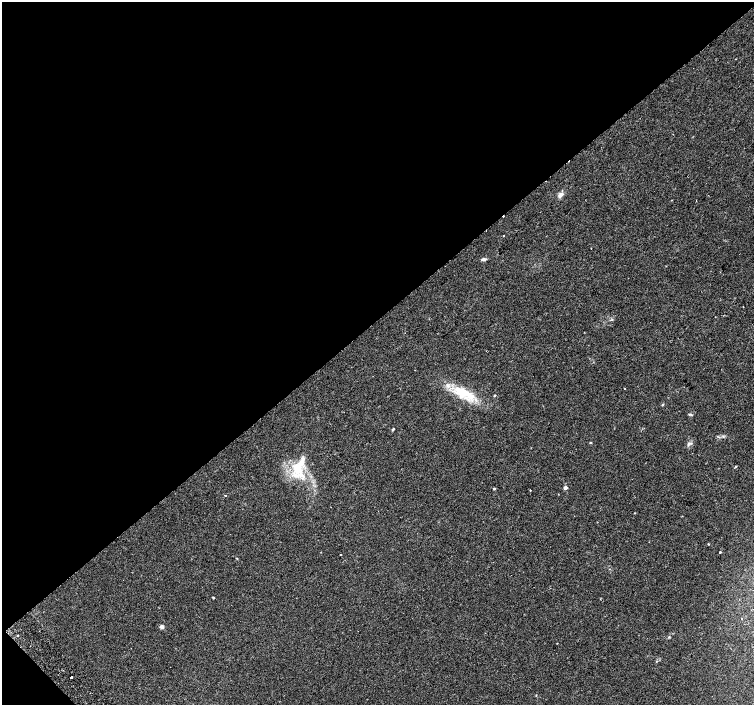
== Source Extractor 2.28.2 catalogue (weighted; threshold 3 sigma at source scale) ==
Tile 5 of 4 x 4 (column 1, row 2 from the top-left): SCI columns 52-1554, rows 3063-4468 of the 6109 x 6061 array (HDU 1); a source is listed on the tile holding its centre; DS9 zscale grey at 2 x 2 block average (1 PNG px = mean of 2 x 2 image px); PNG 756 x 707 px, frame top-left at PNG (2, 2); no overlay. Shown black and unused: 46% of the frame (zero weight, under 2 of 3 exposures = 3% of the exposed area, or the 3 px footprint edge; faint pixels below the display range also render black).
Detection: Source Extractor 2.28.2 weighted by HDU 2 'WHT'; one run over the whole footprint, this tile lists its part. Background 0.1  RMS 0.0088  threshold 0.0396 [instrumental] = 3 sigma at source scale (4.5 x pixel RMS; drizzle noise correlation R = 1.50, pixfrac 1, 0.0396/0.0396 arcsec/px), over >= 5 px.
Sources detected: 34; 4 cosmic-ray / hot-pixel residue — not listed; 3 inside a brighter listed object's ellipse — not listed separately; the other 27 listed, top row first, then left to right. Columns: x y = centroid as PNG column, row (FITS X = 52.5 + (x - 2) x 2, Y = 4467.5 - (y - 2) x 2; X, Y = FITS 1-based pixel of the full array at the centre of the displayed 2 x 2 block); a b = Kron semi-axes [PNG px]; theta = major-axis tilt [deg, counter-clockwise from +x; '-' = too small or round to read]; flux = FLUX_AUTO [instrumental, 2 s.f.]
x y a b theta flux
560 195 9 5 41 7.9
503 236 2 2 - 1.2
591 249 2 2 - 1.4
484 259 6 3 4 4.7
743 307 2 2 - 2.5
612 320 3 3 - 1.7
624 388 2 2 - 3.4
462 392 25 11 -31 57
494 395 3 2 - 1.4
662 404 3 2 - 1.2
689 414 3 2 - 1.7
393 429 4 2 - 1.9
590 442 3 2 - 1.4
689 444 5 4 - 4.7
736 466 3 3 - 1.4
297 469 16 11 -77 51
565 488 2 2 - 12
494 489 3 2 - 2.6
530 490 2 2 - 1.1
226 495 2 2 - 1.4
708 544 2 2 - 2.3
720 552 2 2 - 2.2
213 597 3 2 - 1.3
162 627 4 4 - 6.2
17 635 2 2 - 2.8
669 637 3 3 - 1.7
71 677 2 2 - 5.9
Diffuse or blended objects may show on this block-average render without a row.